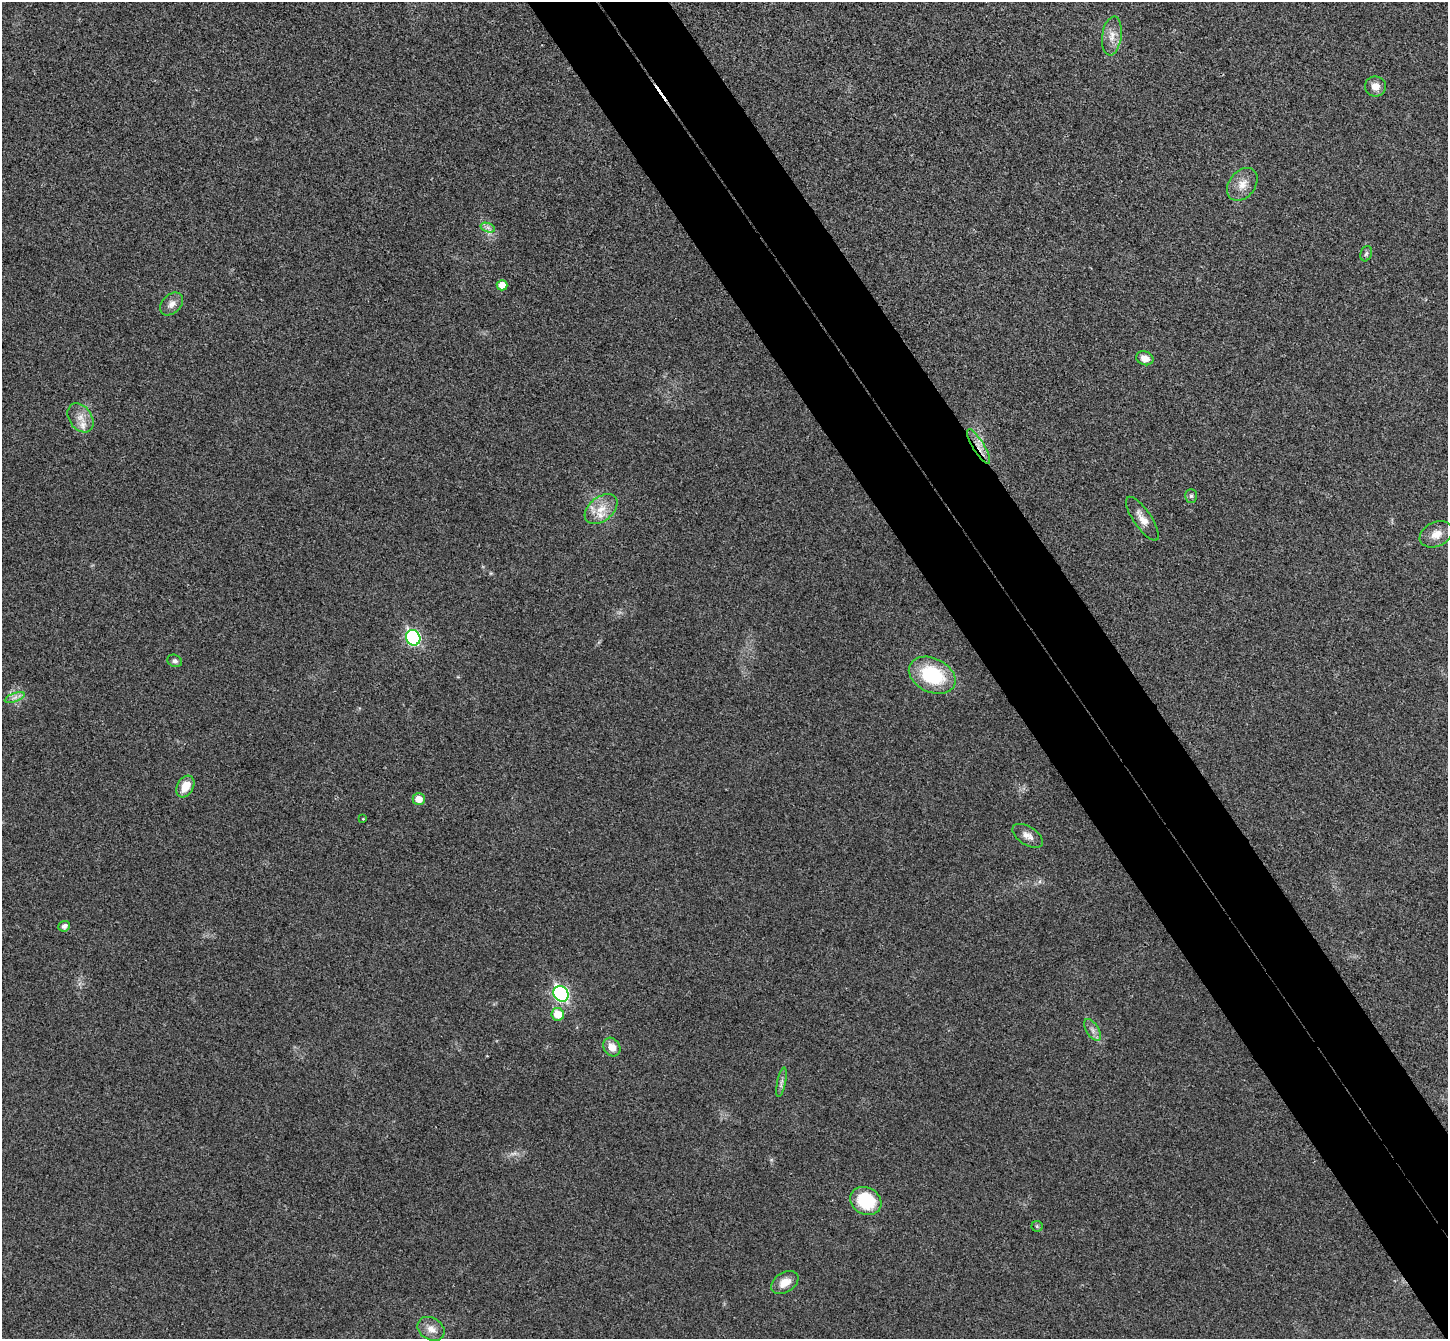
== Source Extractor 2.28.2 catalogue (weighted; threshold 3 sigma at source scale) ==
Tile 6 of 4 x 4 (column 2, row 2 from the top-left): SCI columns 1498-2943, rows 2867-4203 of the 5890 x 5866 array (HDU 1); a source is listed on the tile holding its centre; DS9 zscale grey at full resolution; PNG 1450 x 1341 px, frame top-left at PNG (2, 2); each listed source drawn as its Kron ellipse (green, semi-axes under 4 px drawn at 4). Shown black and unused: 9% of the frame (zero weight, under 3 of 4 exposures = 6% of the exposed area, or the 3 px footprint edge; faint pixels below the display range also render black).
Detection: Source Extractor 2.28.2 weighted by HDU 2 'WHT'; one run over the whole footprint, this tile lists its part. Background 0.0247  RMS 0.0058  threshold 0.0263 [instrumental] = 3 sigma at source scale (4.5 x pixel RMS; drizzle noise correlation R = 1.50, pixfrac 1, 0.05/0.05 arcsec/px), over >= 5 px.
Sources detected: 34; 2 inside a brighter listed object's ellipse — not listed separately; the other 32 listed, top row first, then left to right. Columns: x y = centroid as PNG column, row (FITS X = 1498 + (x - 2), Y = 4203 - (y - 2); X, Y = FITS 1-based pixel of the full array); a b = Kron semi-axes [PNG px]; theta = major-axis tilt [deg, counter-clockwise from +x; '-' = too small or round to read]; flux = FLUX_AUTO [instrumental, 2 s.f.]
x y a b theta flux
1112 36 19 9 82 6.2
1375 86 10 10 - 5.2
1242 184 18 13 51 7.3
488 228 7 4 -19 1.8
1366 254 8 5 71 1.4
502 285 5 5 - 7.6
172 304 13 9 46 4.1
1145 358 9 6 -21 5.1
80 418 16 11 -56 6.3
979 446 20 5 -59 5.3
1191 496 7 6 - 1.3
601 509 18 12 39 9.5
1142 519 26 9 -55 6.4
1436 534 17 12 25 7
413 638 8 7 - 89
175 661 7 6 - 1.8
932 675 24 17 -26 39
15 698 10 3 21 1.8
185 787 11 8 59 8.9
419 799 6 5 - 6.6
363 819 4 3 - 0.45
1028 836 17 9 -32 4.5
64 926 6 5 - 2.4
561 994 8 7 - 100
558 1014 6 6 - 11
1093 1030 12 6 -57 2.8
612 1047 10 8 -54 5.9
781 1082 15 3 78 2.1
866 1201 16 13 -29 31
1037 1226 5 5 - 0.86
785 1282 15 10 33 7.5
431 1329 14 11 -32 5.5
Overlapping masked pixels (flux is a lower limit): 1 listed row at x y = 979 446